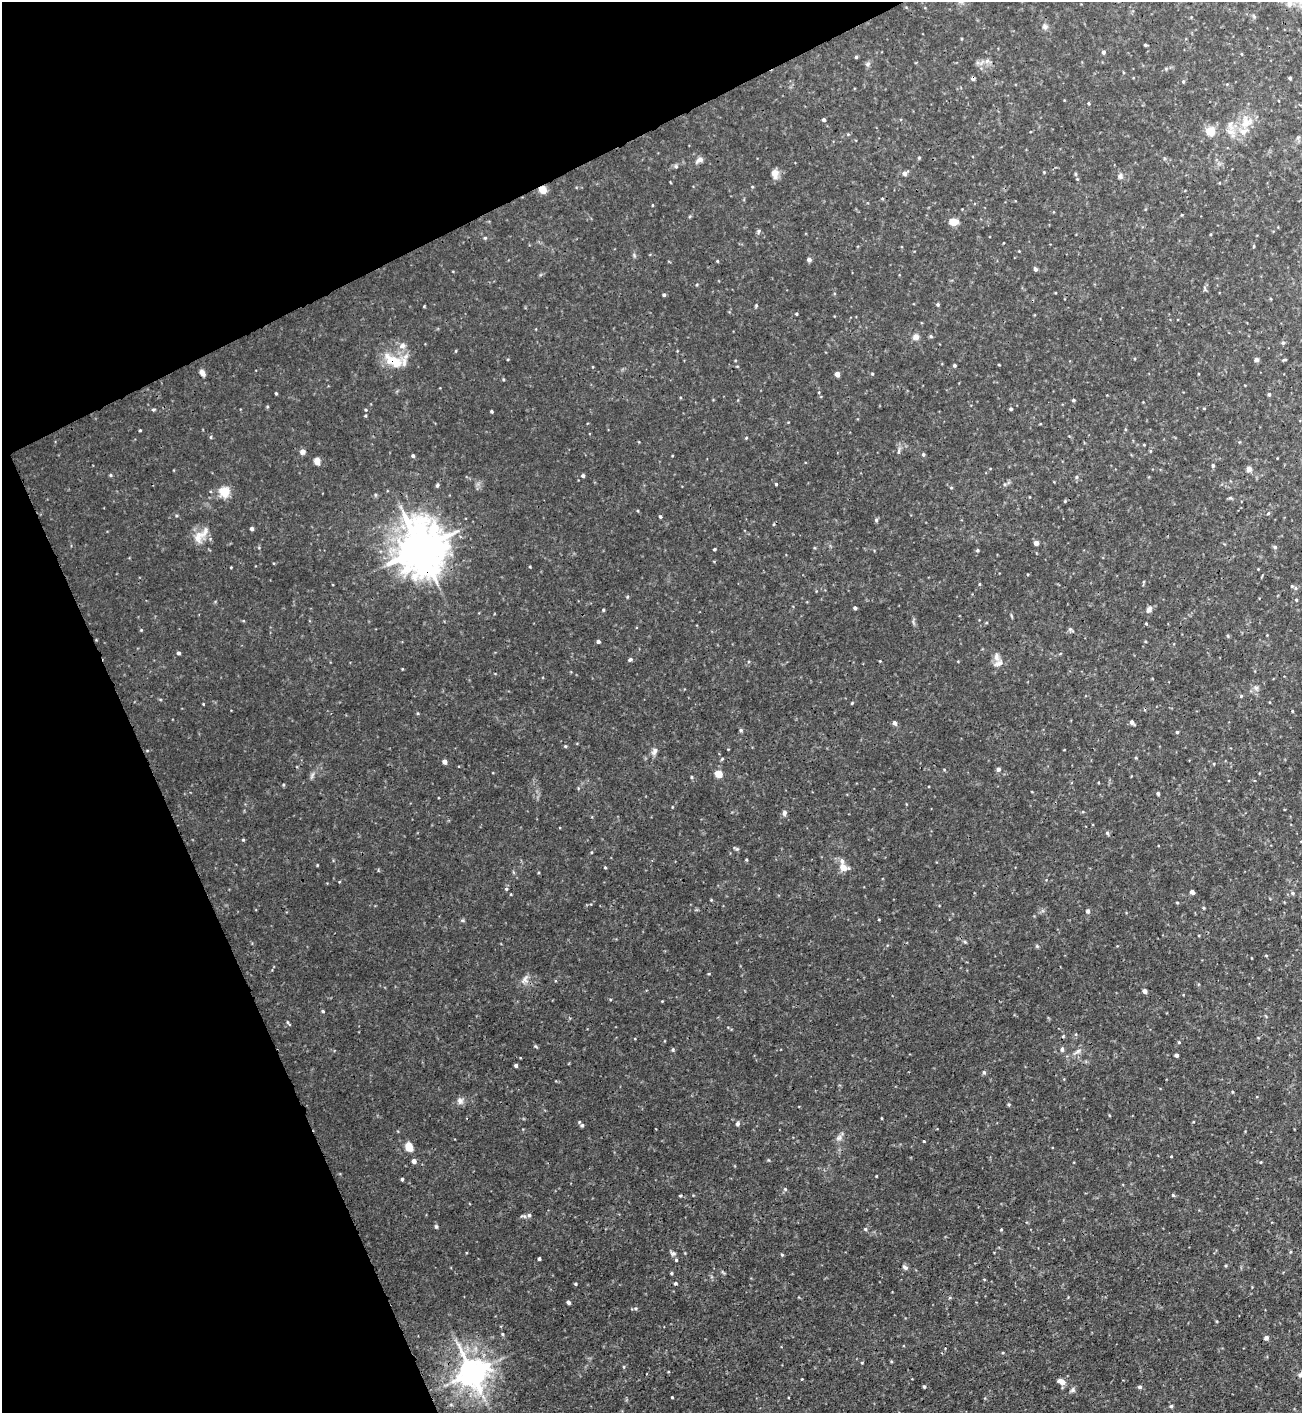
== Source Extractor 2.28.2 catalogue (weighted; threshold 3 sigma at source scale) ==
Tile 5 of 4 x 4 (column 1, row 2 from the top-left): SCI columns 158-1457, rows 2832-4242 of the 5650 x 5664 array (HDU 1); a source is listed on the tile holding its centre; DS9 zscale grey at full resolution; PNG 1304 x 1415 px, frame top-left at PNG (2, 2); no overlay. Shown black and unused: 23% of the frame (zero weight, under 3 of 4 exposures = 1% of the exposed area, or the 3 px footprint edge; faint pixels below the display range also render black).
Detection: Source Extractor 2.28.2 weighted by HDU 2 'WHT'; one run over the whole footprint, this tile lists its part. Background 0.0355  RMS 0.0035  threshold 0.0158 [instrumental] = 3 sigma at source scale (4.5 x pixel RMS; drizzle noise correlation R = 1.50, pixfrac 1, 0.05/0.05 arcsec/px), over >= 5 px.
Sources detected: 158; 2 inside a brighter listed object's ellipse — not listed separately; the other 156 listed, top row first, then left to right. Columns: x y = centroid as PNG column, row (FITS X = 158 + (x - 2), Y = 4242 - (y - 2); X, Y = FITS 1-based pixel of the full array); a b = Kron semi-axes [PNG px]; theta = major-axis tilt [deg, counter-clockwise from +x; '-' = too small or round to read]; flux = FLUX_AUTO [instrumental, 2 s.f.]
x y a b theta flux
1045 26 8 7 - 0.98
1145 45 4 3 - 0.42
1103 52 4 4 - 0.75
856 57 4 4 - 0.41
1290 78 3 3 - 0.58
973 79 4 4 - 0.94
1183 81 5 4 - 0.47
1088 103 4 3 - 0.35
824 120 4 3 - 0.62
1246 123 15 14 - 5.3
1230 124 8 6 77 1.5
1210 131 9 9 - 4.5
700 160 9 6 30 1.3
676 167 6 4 -20 0.48
775 173 12 8 -89 2.3
904 173 6 5 - 1.2
1120 176 7 6 - 0.98
543 190 7 7 - 3.4
652 205 4 2 - 0.23
953 222 8 6 6 4.3
758 231 6 3 70 0.49
485 238 4 4 - 0.39
1254 246 5 3 - 0.26
809 259 4 4 - 1.1
717 261 4 3 - 0.28
1035 269 5 4 - 0.79
664 295 4 4 - 0.52
938 304 4 4 - 0.43
756 305 4 4 - 0.39
796 314 4 3 - 0.33
931 336 5 4 - 0.45
916 337 8 7 - 1.3
1283 343 5 5 - 0.49
402 346 8 7 - 1.4
1256 360 5 5 - 0.84
1285 360 6 3 9 0.38
394 361 28 12 -32 7.5
954 365 4 4 - 0.49
202 373 7 5 -62 1.6
837 374 4 4 - 2.1
872 374 4 3 - 0.34
276 393 3 3 - 0.36
1269 394 4 4 - 0.57
1073 400 4 3 - 0.49
153 409 5 3 - 0.42
1011 409 4 3 - 0.45
366 410 4 3 - 0.3
492 411 3 3 - 0.42
140 430 3 3 - 0.3
746 438 4 3 - 0.27
899 451 8 3 86 0.73
302 452 5 4 - 2
923 454 4 4 - 0.41
413 456 4 4 - 0.64
317 461 9 7 -86 1.5
1213 465 5 4 - 0.61
1249 469 7 6 - 1.2
110 475 5 3 - 0.34
583 476 4 4 - 0.73
1076 477 5 3 - 0.4
776 484 3 3 - 0.39
437 485 5 4 - 0.56
224 492 13 12 - 4.6
1230 498 6 4 0 0.47
1065 501 5 3 - 0.31
1268 513 5 3 - 0.37
660 517 4 3 - 0.44
876 520 5 4 - 0.53
252 529 4 4 - 0.87
198 537 20 11 67 4
1036 543 4 4 - 2
1275 547 5 4 - 0.61
421 548 15 13 -78 1200
714 549 3 3 - 0.38
977 550 5 4 - 0.39
979 584 5 3 - 0.26
1292 586 4 4 - 0.36
1296 600 4 4 - 0.33
855 608 4 3 - 0.64
1149 609 9 6 55 1.3
1228 636 5 3 - 0.33
598 642 4 4 - 0.58
178 653 4 4 - 0.65
996 657 12 6 88 1.5
630 660 6 4 35 0.56
998 663 15 6 20 1.6
1241 696 4 4 - 0.34
852 703 4 3 - 0.29
1292 711 3 3 - 0.31
1132 722 5 4 - 1.1
895 723 6 5 - 0.82
741 730 5 5 - 0.49
1177 732 3 3 - 0.43
565 746 4 3 - 0.36
654 751 10 6 66 1.2
722 759 5 3 - 0.34
445 762 4 4 - 1.8
998 769 5 5 - 0.75
719 774 5 4 - 7.8
692 777 5 3 - 0.36
1158 793 4 3 - 0.52
784 813 7 5 -88 0.95
1107 833 5 4 - 0.53
243 840 4 4 - 0.34
605 867 4 3 - 0.32
843 867 9 7 -16 2.8
506 889 5 4 - 0.45
1192 892 4 4 - 0.98
1292 893 5 4 - 0.56
1177 902 4 3 - 0.3
1088 911 5 5 - 0.73
1037 946 5 5 - 0.4
525 979 13 8 53 1.7
1144 991 4 4 - 1.6
323 1011 4 3 - 0.36
288 1022 7 3 -55 0.41
673 1049 5 4 - 0.45
1062 1049 6 5 - 0.71
1176 1055 4 3 - 1
516 1065 4 3 - 0.69
984 1072 5 4 - 0.56
460 1101 9 7 -84 1.3
1009 1104 4 4 - 0.42
737 1124 5 5 - 0.67
582 1125 5 5 - 0.53
839 1138 9 6 38 1.2
409 1147 9 7 -75 4
414 1161 4 4 - 1.4
1261 1162 4 2 - 0.23
402 1179 4 3 - 0.5
785 1189 5 4 - 0.39
1173 1195 5 4 - 0.36
680 1196 5 3 - 0.36
529 1215 5 5 - 0.63
436 1226 6 4 -74 0.52
865 1229 5 4 - 0.42
782 1255 5 3 - 0.33
539 1259 3 3 - 0.66
676 1260 5 4 - 0.4
1226 1266 4 3 - 0.34
905 1267 7 5 -37 0.85
672 1273 4 3 - 0.4
675 1283 5 4 - 0.45
576 1284 4 3 - 0.37
568 1302 4 3 - 0.77
636 1308 5 3 - 0.45
502 1334 5 3 - 0.37
1266 1338 4 4 - 1.2
472 1372 9 8 - 480
1300 1375 5 5 - 0.63
1061 1381 11 6 -23 1.6
924 1387 4 3 - 0.43
1140 1387 5 4 - 0.74
1073 1390 7 6 - 0.77
672 1397 2 2 - 0.26
1171 1406 5 4 - 0.53
Overlapping masked pixels (flux is a lower limit): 4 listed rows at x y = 973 79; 543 190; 394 361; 421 548
Unlisted compact peaks at least as high as the median listed source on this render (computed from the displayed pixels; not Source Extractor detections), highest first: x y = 603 610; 924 1141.